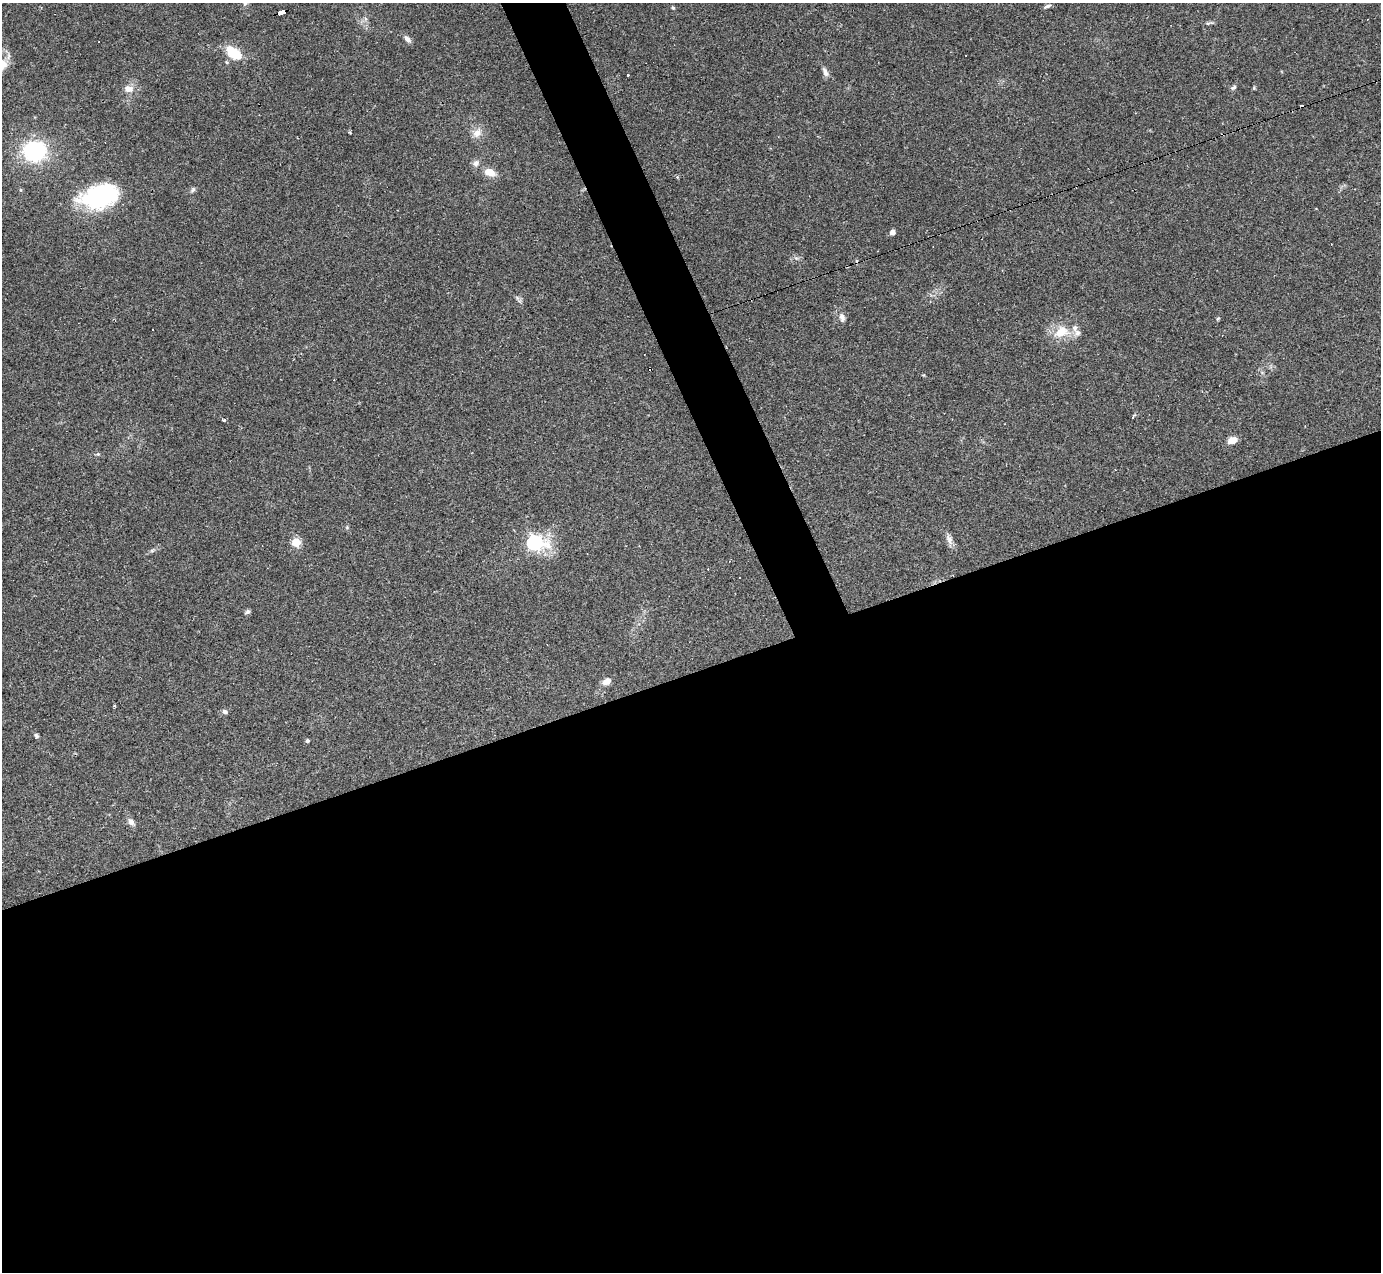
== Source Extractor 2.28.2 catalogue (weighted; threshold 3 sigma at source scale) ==
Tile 15 of 4 x 4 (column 3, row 4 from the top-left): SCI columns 2760-4138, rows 276-1545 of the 5518 x 5503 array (HDU 1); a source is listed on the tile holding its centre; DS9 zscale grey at full resolution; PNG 1383 x 1274 px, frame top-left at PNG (2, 3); no overlay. Shown black and unused: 50% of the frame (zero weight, under 2 of 3 exposures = <1% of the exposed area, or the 3 px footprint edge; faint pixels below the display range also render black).
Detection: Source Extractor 2.28.2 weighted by HDU 2 'WHT'; one run over the whole footprint, this tile lists its part. Background 0.0882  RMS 0.006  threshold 0.0271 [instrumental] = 3 sigma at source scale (4.5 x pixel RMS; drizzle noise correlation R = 1.50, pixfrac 1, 0.05/0.05 arcsec/px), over >= 5 px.
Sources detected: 48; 1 inside a brighter object's white glare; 10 cosmic-ray / hot-pixel residue — not listed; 2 inside a brighter listed object's ellipse — not listed separately; the other 35 listed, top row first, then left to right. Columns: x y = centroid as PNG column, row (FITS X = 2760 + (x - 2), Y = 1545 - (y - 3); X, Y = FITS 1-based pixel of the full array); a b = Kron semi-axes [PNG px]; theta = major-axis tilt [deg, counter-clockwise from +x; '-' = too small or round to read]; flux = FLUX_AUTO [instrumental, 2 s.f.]
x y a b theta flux
1047 6 9 4 26 1.4
673 8 5 4 - 0.94
281 13 8 4 18 64
1208 23 6 4 17 0.98
407 39 11 6 -50 2.5
234 53 14 8 -35 23
825 72 14 6 -68 2.6
628 75 3 3 - 0.73
1233 87 9 4 40 1.2
128 89 13 10 -9 4.8
477 133 13 10 41 4.9
34 151 22 19 6 54
476 163 9 7 34 2.6
490 172 10 7 -18 8.3
21 190 6 3 -71 0.59
193 190 7 5 67 1.2
101 197 40 24 11 64
892 232 5 5 - 2.8
842 317 11 7 -75 2.8
1218 318 5 3 - 0.63
1061 332 21 13 25 12
1132 417 3 3 - 0.89
223 420 4 3 - 1.1
1232 440 9 7 16 5.6
98 454 5 5 - 0.83
949 539 14 8 -73 3.2
296 542 5 5 - 28
534 543 8 6 -3 170
247 612 7 5 33 1.2
607 681 9 7 32 4.5
114 706 4 3 - 0.6
225 712 7 6 - 1.6
36 736 7 5 -75 1.1
307 741 4 4 - 1
131 822 9 6 -59 3
Overlapping masked pixels (flux is a lower limit): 1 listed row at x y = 281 13